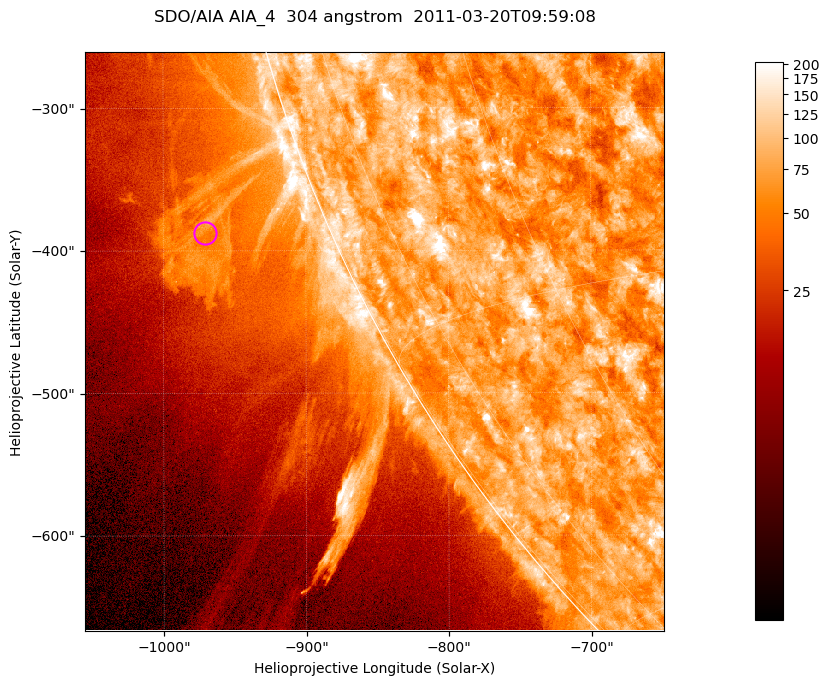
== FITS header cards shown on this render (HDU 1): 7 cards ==
TELESCOP= 'SDO/AIA '           / For AIA: SDO/AIA
INSTRUME= 'AIA_4   '           / For AIA: AIA_ATA1, AIA_ATA2, AIA_ATA3 or AIA_AT
WAVELNTH=                  304 / [angstrom] Wavelength
WAVEUNIT= 'angstrom'           / Wavelength unit: angstrom
DATE-OBS= '2011-03-20T09:59:08.123' / [ISO] Date when observation started; ISO 8
CTYPE1  = 'HPLN-TAN'           / CTYPE1; Typically HPLN
CTYPE2  = 'HPLT-TAN'           / CTYPE2; Typically HPLT

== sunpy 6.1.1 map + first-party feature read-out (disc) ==
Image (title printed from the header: SDO/AIA AIA_4  304 angstrom  2011-03-20T09:59:08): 677 x 677 px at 0.6 arcsec/px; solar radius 964 arcsec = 1606 px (partial field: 2.6% of the solar disc is inside the frame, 46% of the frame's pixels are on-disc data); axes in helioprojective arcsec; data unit not stated in the header (colour bar unlabelled)
Orientation: roll -0.132 deg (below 1 deg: not rotated)
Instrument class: DISC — disc imager (sunpy class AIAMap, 304 A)
Bright regions (active regions / flare kernels): reference = the on-disc median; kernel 5 px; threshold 5 sigma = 122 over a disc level ~73.4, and >= 1.15x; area >= 458 px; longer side >= 8 px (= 4.8 arcsec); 0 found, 0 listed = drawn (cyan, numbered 1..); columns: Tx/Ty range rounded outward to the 2 arcsec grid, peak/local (2 s.f.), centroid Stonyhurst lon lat
Off-limb structures (1.02-1.3 R_sun): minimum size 229 px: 8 found; the strongest spans PA ~110..115 deg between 1.02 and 1.13 R_sun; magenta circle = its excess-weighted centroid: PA ~110 deg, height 1.09 R_sun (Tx ~-970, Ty ~-388 arcsec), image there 2.1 x the reference